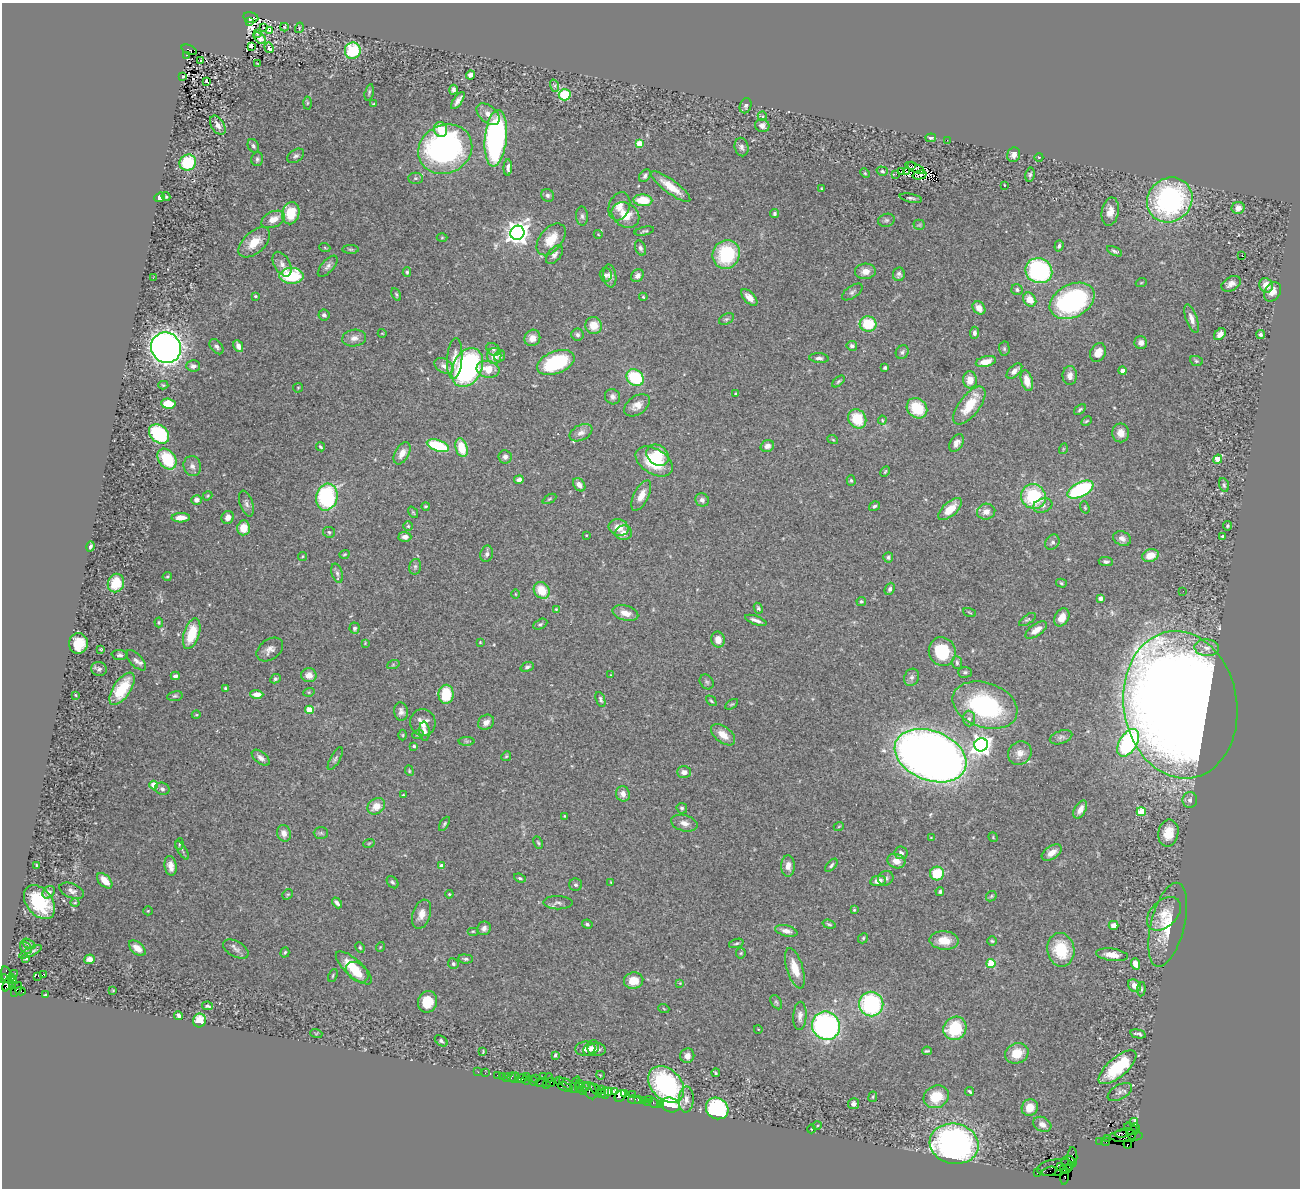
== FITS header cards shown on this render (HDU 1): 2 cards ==
NAXIS1  =                 1298
NAXIS2  =                 1186

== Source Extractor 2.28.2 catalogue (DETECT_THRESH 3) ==
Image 1298 x 1186 px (HDU 1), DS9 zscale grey, 1 PNG px = 1 image px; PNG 1302 x 1190 px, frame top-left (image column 1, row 1186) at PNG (2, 3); each listed source drawn as its Kron ellipse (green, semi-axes under 4 px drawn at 4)
Background 0.8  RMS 0.035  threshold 0.104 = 3 sigma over >= 5 px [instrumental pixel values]
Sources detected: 508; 2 with non-positive FLUX_AUTO (blend fragments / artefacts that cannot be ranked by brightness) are neither listed nor drawn; of the other 506, the 500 brightest by FLUX_AUTO listed and drawn (6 fainter detections omitted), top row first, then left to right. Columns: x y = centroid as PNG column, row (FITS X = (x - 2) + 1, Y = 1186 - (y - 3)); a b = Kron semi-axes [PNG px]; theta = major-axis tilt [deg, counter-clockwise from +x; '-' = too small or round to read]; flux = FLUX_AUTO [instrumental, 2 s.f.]
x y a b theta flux
251 17 7 5 -12 740
250 22 4 3 - 160
263 27 3 2 - 4.2
284 27 4 2 - 2.8
299 28 5 3 - 2.1
270 31 3 2 - 1.7
258 33 4 2 - 2
260 38 7 4 -40 6.7
252 46 4 3 - 36
269 48 5 3 - 80
189 50 8 4 -22 640
353 51 8 8 - 130
186 55 3 2 - 110
201 60 2 2 - 2.2
257 64 3 2 - 2.3
470 75 4 4 - 11
183 76 3 2 - 1.6
207 82 3 3 - 25
555 86 6 4 -72 4.3
453 90 5 4 - 7.5
369 92 8 4 77 3.9
565 95 6 5 - 94
458 100 10 4 55 11
307 103 6 4 88 3.6
373 104 4 3 - 2.3
746 106 8 5 69 5.2
488 114 13 8 -41 20
762 116 5 4 - 2.9
218 125 10 6 -57 15
762 126 7 6 - 12
441 130 7 6 - 41
496 138 28 11 84 610
931 138 5 4 - 6
947 140 2 2 - 18
639 144 4 4 - 68
253 146 7 5 -61 5.7
742 147 9 7 -77 8.4
445 149 28 24 26 740
1014 155 7 6 - 12
296 156 9 6 34 6.5
1039 157 4 3 - 1.7
257 159 7 6 - 5.7
188 162 8 8 - 110
912 166 3 2 - 5.3
508 167 8 4 89 8.3
915 168 11 2 -25 5.3
882 171 6 4 -18 4
907 171 2 2 - 2.4
902 172 3 2 - 3
865 173 5 4 - 2.6
895 174 4 2 - 3.8
920 175 7 2 14 2.1
1030 175 7 4 79 4.9
645 176 7 5 54 6.6
415 178 7 5 0 5
1004 185 3 2 - 1.5
671 187 24 6 -37 41
821 188 3 2 - 1.8
548 195 7 6 - 5.7
166 196 4 3 - 2.4
160 197 5 4 - 19
911 198 11 4 -11 5.8
643 200 9 6 -4 62
1170 200 24 21 42 460
619 206 14 10 71 20
1238 208 6 6 - 17
1110 212 14 8 79 21
291 213 11 8 78 65
774 213 4 4 - 4.7
625 215 15 11 -34 44
582 216 9 6 -88 6.4
273 219 12 7 26 28
886 220 8 6 16 5.6
919 225 6 5 - 3.3
644 231 10 4 12 4.5
517 233 7 6 - 2000
598 234 4 3 - 1.7
442 238 5 3 - 2.2
551 239 18 11 51 44
254 242 19 10 43 46
1059 246 6 4 72 4.9
325 248 6 3 -20 2.3
640 248 8 5 -69 6.8
351 249 8 4 -1 3.6
1114 251 8 4 -27 5.3
726 254 15 13 65 150
554 255 11 6 51 8.6
1242 256 3 2 - 19
282 264 13 8 -60 13
328 266 13 6 48 9.6
865 271 10 7 4 19
1039 271 13 12 - 320
407 272 4 4 - 3.1
899 274 7 6 - 7.6
606 275 7 6 - 6.2
291 276 12 8 0 150
610 276 11 6 -83 14
637 276 7 5 44 11
153 278 3 2 - 2
1141 283 5 3 - 2
1231 284 10 6 30 12
1266 285 7 6 - 22
1017 290 6 5 - 5.1
852 292 12 6 35 7
1272 292 10 7 58 17
396 294 7 3 -63 3.2
255 296 4 3 - 4.2
643 297 4 3 - 2.6
749 297 10 5 -46 15
1030 300 7 6 - 29
1072 301 24 16 28 400
979 308 7 5 -50 22
324 315 5 5 - 7.8
726 319 8 5 26 4.7
1191 319 15 5 -71 15
868 324 8 7 - 85
594 326 8 8 - 33
382 333 4 3 - 1.6
974 333 6 4 86 7.3
1220 334 7 5 47 13
1261 334 4 4 - 5
577 335 6 6 - 6.1
354 338 12 8 9 15
532 338 8 7 - 21
1141 343 6 6 - 13
238 346 6 4 -63 15
852 346 5 5 - 8.3
216 347 9 5 -51 7.3
166 348 15 14 - 1500
493 349 7 5 -39 5.8
1004 349 7 5 -88 4.1
902 352 7 6 - 5.7
1098 353 10 7 65 24
494 356 8 7 - 25
500 356 6 5 - 6.3
819 358 9 5 -3 8
455 359 20 7 86 26
986 361 10 5 14 28
1196 361 6 5 - 3.6
556 363 19 11 21 200
193 366 7 5 -2 9.8
444 366 10 7 -32 13
467 367 20 14 64 430
885 368 4 3 - 4
488 369 11 8 -10 38
1014 371 9 5 43 15
1122 371 4 4 - 13
1070 376 9 7 88 13
635 378 9 7 -38 130
970 380 8 7 - 27
838 381 7 4 41 3.7
1027 381 10 5 -75 30
163 385 5 4 - 2.9
298 388 5 4 - 2.6
735 394 3 3 - 3.5
612 397 8 7 - 9.7
168 404 7 5 -5 66
637 405 14 9 36 22
969 405 22 10 53 65
917 408 11 9 -42 80
1080 410 7 3 38 4.2
857 419 10 8 -57 74
882 420 4 4 - 2.6
1086 421 6 3 27 3.1
581 433 12 7 26 14
1121 433 9 8 - 21
159 434 11 8 -41 200
833 440 5 3 - 2.2
956 443 9 6 58 14
438 446 11 5 -19 140
767 446 7 5 19 12
320 447 5 3 - 3.2
462 448 9 6 -74 55
1063 449 5 3 - 2.1
402 453 12 7 60 22
658 455 12 9 -38 52
505 457 6 6 - 9.2
167 459 11 8 -52 100
1218 459 5 4 - 48
654 461 20 12 -31 100
192 466 10 8 -74 12
885 471 5 3 - 2.8
519 479 5 3 - 11
851 480 5 4 - 3.4
579 485 7 5 -51 15
1224 485 7 4 -75 4.1
1080 490 14 7 27 250
641 495 16 7 63 25
208 496 5 4 - 2.2
1033 496 13 12 - 150
327 497 13 10 76 240
549 499 7 4 27 3.3
196 500 5 5 - 11
702 500 7 6 - 8.3
246 504 13 6 -71 9.1
1043 505 10 7 18 10
426 506 4 3 - 2.8
874 506 6 4 32 4.5
1085 507 6 4 -71 3
950 509 14 7 41 47
413 512 6 4 -54 3
986 512 9 8 - 17
228 517 7 6 - 16
181 518 9 4 3 17
408 526 5 5 - 3.5
1227 526 5 4 - 3
619 527 10 8 -16 26
244 528 7 6 - 35
329 532 6 5 - 4.6
624 533 8 7 - 14
586 535 3 2 - 1.5
1222 536 3 3 - 4
405 537 6 5 - 12
1122 539 9 7 -24 10
1052 542 8 6 54 7.5
91 546 5 4 - 6.5
344 554 5 3 - 2.8
487 554 8 6 77 7.2
1150 555 8 6 17 31
302 556 4 3 - 2.1
888 557 5 5 - 4.6
1106 561 7 4 -8 4.9
415 567 8 6 76 5.5
337 573 10 5 -74 7.3
167 576 5 3 - 3.4
116 583 9 8 - 52
1061 583 5 4 - 3.7
890 589 6 5 - 6.3
542 590 9 7 -54 53
1183 591 3 2 - 2.4
515 594 4 3 - 1.6
1100 598 4 4 - 18
861 601 4 4 - 4.2
758 608 5 4 - 3.8
556 609 4 3 - 2.3
625 613 13 7 -16 24
970 613 7 3 -19 2.3
1062 617 9 7 61 23
756 620 11 4 -20 11
1027 620 10 4 35 3.8
159 622 5 4 - 3
540 624 7 5 27 4.2
354 628 5 5 - 5.8
1036 630 12 6 35 22
192 634 16 7 72 70
718 640 8 6 -76 21
480 642 3 3 - 2
78 643 10 9 - 53
365 643 3 3 - 1.8
1207 648 12 8 -2 17
101 649 4 3 - 3
270 650 15 10 37 16
942 652 14 13 - 110
120 655 8 5 -5 6
136 660 13 6 -45 9.9
957 663 6 5 - 5
393 665 6 4 19 3.4
527 667 7 4 19 5.3
99 669 8 7 - 6.8
965 672 7 5 1 5
309 675 8 7 - 20
610 675 4 2 - 1.5
175 676 4 4 - 7.3
912 677 9 7 63 8.7
275 679 5 4 - 4.4
707 682 8 6 -51 4.9
226 688 4 3 - 4.1
122 689 18 8 56 78
309 692 6 4 17 2.6
257 694 6 4 -1 22
446 694 9 7 88 73
76 695 4 3 - 1.9
175 696 8 5 10 4.1
600 699 8 4 -71 5.2
711 701 6 3 -45 2.7
732 704 7 3 34 2.8
985 705 33 22 -19 330
1180 705 74 56 -81 6000
309 710 4 4 - 73
401 712 9 6 -84 9.8
196 715 4 3 - 1.9
969 719 8 6 -88 7.3
486 722 8 7 - 12
423 723 13 12 - 26
424 731 9 5 -85 8.4
418 734 6 3 19 3.1
403 735 5 3 - 2.3
723 735 14 8 -39 30
1061 737 11 6 19 7.9
467 741 8 4 0 4.4
1128 743 15 8 59 320
981 745 7 6 - 1500
414 746 4 3 - 3.4
1020 753 12 11 - 20
506 756 5 4 - 3.3
930 756 37 25 -22 2800
261 758 10 5 -39 10
335 759 13 5 61 6
409 771 5 4 - 2.8
684 772 7 6 - 9.3
154 785 4 4 - 44
162 789 7 6 - 6.9
623 794 8 7 - 16
403 795 3 2 - 2.1
1190 800 8 7 - 8.6
376 806 9 7 38 29
682 808 5 5 - 4.5
1080 809 10 5 61 17
1141 812 4 4 - 86
564 816 4 3 - 2.7
684 823 13 8 -15 16
444 824 8 4 60 3.7
839 826 5 3 - 1.9
284 833 8 7 - 16
321 833 7 6 - 4.4
1168 833 13 10 80 39
993 837 5 3 - 2.1
931 838 4 3 - 2
369 843 6 3 19 2.3
538 843 6 4 -62 3.2
179 844 6 4 82 3.4
182 850 11 3 -60 4.8
901 853 6 6 - 7.9
1052 853 11 6 34 21
896 861 9 7 -19 21
37 865 3 3 - 2.9
831 865 8 4 48 4.8
171 866 10 6 -80 19
441 866 4 4 - 22
788 866 10 6 -90 17
937 873 7 7 - 75
520 878 6 4 -20 4
886 878 8 7 - 7.7
105 881 9 5 -46 30
878 881 8 5 11 18
392 882 7 5 -48 4.7
611 882 3 2 - 1.9
575 885 6 6 - 5.6
72 891 13 7 -22 11
940 891 4 4 - 5.6
49 892 7 5 48 7
288 894 6 4 41 3.3
449 894 4 4 - 2.4
991 896 6 4 47 3.4
39 902 19 13 -51 110
75 903 4 3 - 2
337 903 6 3 -48 7.7
558 903 15 6 -1 9
854 910 4 3 - 2.5
148 911 5 4 - 2.4
421 914 15 9 72 21
1164 914 20 13 44 38
587 924 5 4 - 4.5
829 924 6 3 -18 3.4
1114 925 5 4 - 18
1168 925 43 17 76 86
484 928 7 6 - 10
473 931 6 3 0 2.7
786 931 11 5 -14 15
863 938 5 4 - 3.3
944 940 14 9 -3 42
992 941 4 4 - 3
736 943 7 3 18 3.6
29 944 7 4 -29 4.9
360 947 5 3 - 2.9
380 947 5 3 - 1.7
26 948 7 5 -45 6.4
137 948 10 6 -40 22
236 949 14 7 -28 11
1061 950 17 13 -80 92
31 952 12 3 24 5.8
285 952 5 4 - 3.6
741 953 5 5 - 3
1112 955 16 6 -8 26
26 958 4 3 - 5.3
90 959 5 5 - 11
465 959 7 4 -5 5.1
991 963 4 4 - 88
453 964 5 5 - 4.6
1136 964 6 4 -71 23
354 968 23 8 -42 68
795 968 21 8 -73 41
357 972 12 8 -38 40
15 973 2 2 - 19
6 974 8 5 -72 290
44 974 3 3 - 52
333 975 7 3 65 3.1
38 976 2 2 - 960
4 979 4 3 - 120
14 981 3 3 - 69
634 981 10 8 13 42
8 983 9 4 62 740
680 983 4 4 - 2
12 986 4 3 - 300
1134 986 7 5 -48 18
16 989 8 4 60 48
1141 989 7 4 85 3.3
113 990 4 2 - 1.7
20 991 5 3 - 100
46 995 3 3 - 3
428 1002 11 9 71 51
776 1002 8 5 -59 4.3
871 1004 12 12 - 250
208 1006 5 3 - 4
664 1009 6 3 -21 2.3
178 1015 5 4 - 5.7
800 1016 14 6 87 14
199 1020 7 6 - 47
826 1026 14 13 - 550
955 1028 12 11 - 120
758 1029 4 3 - 1.4
316 1033 6 4 -17 2.2
1138 1034 8 3 -13 5.7
441 1041 7 4 -35 4.8
591 1048 9 6 42 10
585 1049 10 7 7 11
597 1049 9 6 -5 9.3
927 1051 5 3 - 3.6
483 1052 4 2 - 1.9
1017 1053 12 10 23 45
555 1055 4 3 - 5.6
687 1056 7 7 - 14
1117 1067 23 9 40 130
478 1072 3 2 - 6
485 1073 2 2 - 9.4
716 1073 4 2 - 2.9
497 1075 2 2 - 24
600 1075 4 3 - 1.7
502 1076 2 2 - 14
526 1076 2 2 - 270
543 1076 3 2 - 170
507 1077 3 2 - 82
512 1077 4 3 - 25
515 1078 5 3 - 40
548 1078 5 2 - 29
521 1079 5 3 - 81
536 1079 3 2 - 57
526 1080 5 2 - 53
533 1081 5 4 - 140
559 1081 2 2 - 33
551 1082 5 3 - 89
541 1083 6 3 10 92
547 1084 3 2 - 59
580 1084 4 3 - 160
666 1084 21 15 -46 360
569 1085 11 4 -34 310
575 1085 8 3 70 170
565 1087 8 3 -20 160
579 1087 5 3 - 130
585 1087 4 2 - 56
596 1089 7 3 -44 220
583 1090 4 3 - 160
601 1090 4 3 - 160
590 1091 9 6 -61 270
609 1091 4 3 - 54
614 1091 3 3 - 110
970 1091 5 3 - 4.3
1120 1092 13 7 30 11
605 1093 5 3 - 67
625 1093 3 3 - 140
601 1094 4 3 - 110
632 1094 3 3 - 55
620 1096 6 5 - 120
873 1097 5 3 - 2.3
936 1097 13 11 27 60
638 1099 3 2 - 56
649 1099 2 2 - 71
686 1099 13 7 87 15
634 1100 6 3 -11 77
643 1101 3 2 - 62
647 1102 2 2 - 42
654 1103 6 3 -29 89
660 1104 2 2 - 31
853 1104 5 5 - 6.7
670 1105 9 7 -20 86
717 1108 11 10 - 240
1030 1108 8 8 - 33
1134 1122 4 3 - 68
1042 1124 9 7 -29 14
817 1126 4 3 - 2
1136 1128 5 3 - 100
811 1129 4 3 - 1.7
1131 1129 7 5 -36 170
1124 1133 9 3 11 600
1131 1134 5 2 - 38
1126 1136 16 6 2 470
1107 1138 3 2 - 12
1100 1141 2 2 - 11
1105 1142 4 2 - 39
954 1144 24 20 -11 760
1128 1144 4 3 - 48
1072 1157 10 5 -89 230
1068 1161 7 5 7 280
1061 1166 3 3 - 390
1055 1167 18 8 9 400
1069 1167 4 3 - 31
1063 1169 4 3 - 610
1049 1171 8 2 17 44
1037 1173 3 2 - 26
1065 1176 8 4 82 140
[6 fainter detections neither listed nor drawn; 2 non-positive-flux detections neither listed nor drawn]